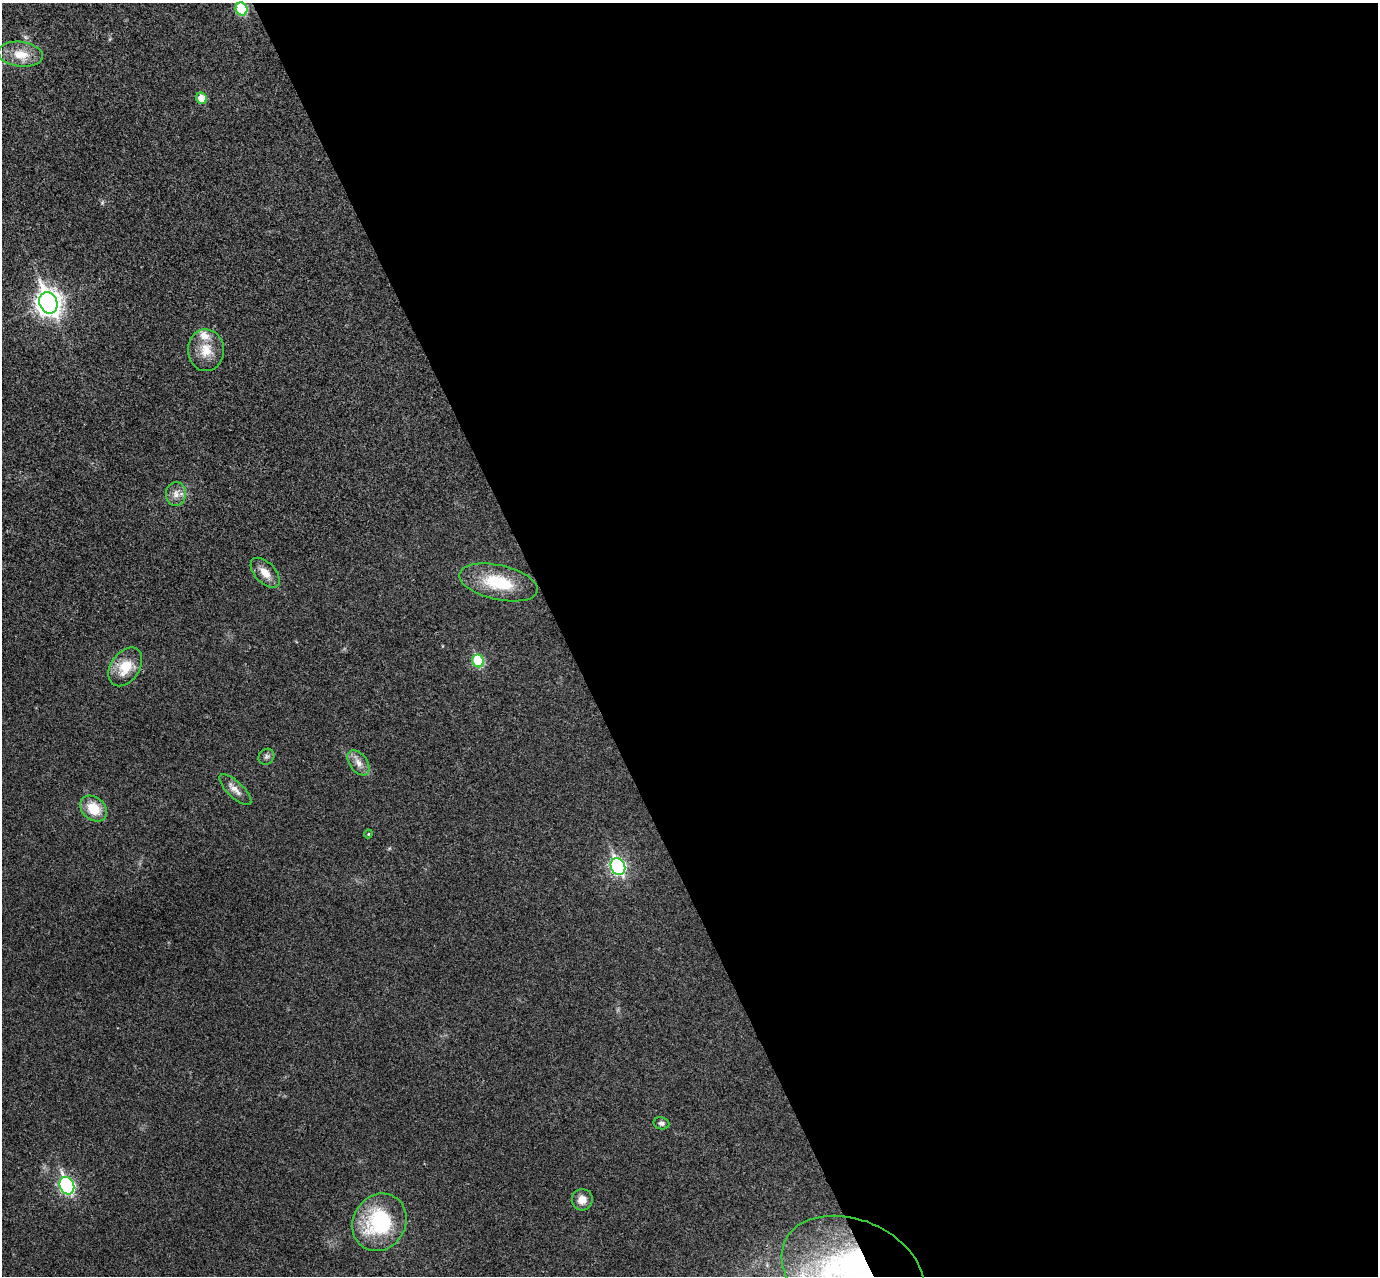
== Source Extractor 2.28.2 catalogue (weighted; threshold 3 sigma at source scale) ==
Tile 8 of 4 x 4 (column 4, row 2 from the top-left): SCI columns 4183-5558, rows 2724-3997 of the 5615 x 5574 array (HDU 1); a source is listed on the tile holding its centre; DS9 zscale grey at full resolution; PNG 1380 x 1278 px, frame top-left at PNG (2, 3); each listed source drawn as its Kron ellipse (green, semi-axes under 4 px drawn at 4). Shown black and unused: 59% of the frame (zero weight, under 3 of 4 exposures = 6% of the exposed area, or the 3 px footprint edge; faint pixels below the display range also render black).
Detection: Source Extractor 2.28.2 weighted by HDU 2 'WHT'; one run over the whole footprint, this tile lists its part. Background 0.0328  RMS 0.0049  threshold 0.0219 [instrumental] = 3 sigma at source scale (4.5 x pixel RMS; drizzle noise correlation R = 1.50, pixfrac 1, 0.05/0.05 arcsec/px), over >= 5 px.
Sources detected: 22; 1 inside a brighter listed object's ellipse — not listed separately; the other 21 listed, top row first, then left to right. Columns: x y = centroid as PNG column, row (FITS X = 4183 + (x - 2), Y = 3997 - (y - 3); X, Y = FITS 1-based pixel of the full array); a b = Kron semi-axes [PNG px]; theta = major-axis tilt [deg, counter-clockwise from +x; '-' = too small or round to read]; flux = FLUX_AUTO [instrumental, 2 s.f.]
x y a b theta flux
242 9 7 5 -65 28
21 54 22 12 -7 9.1
202 98 6 5 - 8.1
48 303 11 9 -68 400
206 350 21 18 -87 9.2
176 494 12 10 85 3.6
265 573 18 10 -47 5.4
498 582 40 17 -13 22
478 661 6 5 - 28
125 667 21 14 55 11
266 757 8 7 - 1.4
358 763 14 8 -54 3.8
235 790 20 8 -43 3.7
93 809 15 11 -41 11
368 834 4 4 - 0.47
618 867 9 7 -67 100
661 1123 8 6 -10 1.3
67 1186 9 7 -67 91
582 1200 10 10 - 4.5
379 1222 30 26 58 43
853 1271 74 51 -23 140
Overlapping masked pixels (flux is a lower limit): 1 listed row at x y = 853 1271
Isophote crosses this tile's border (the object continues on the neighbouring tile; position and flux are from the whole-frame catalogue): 2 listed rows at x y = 242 9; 853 1271